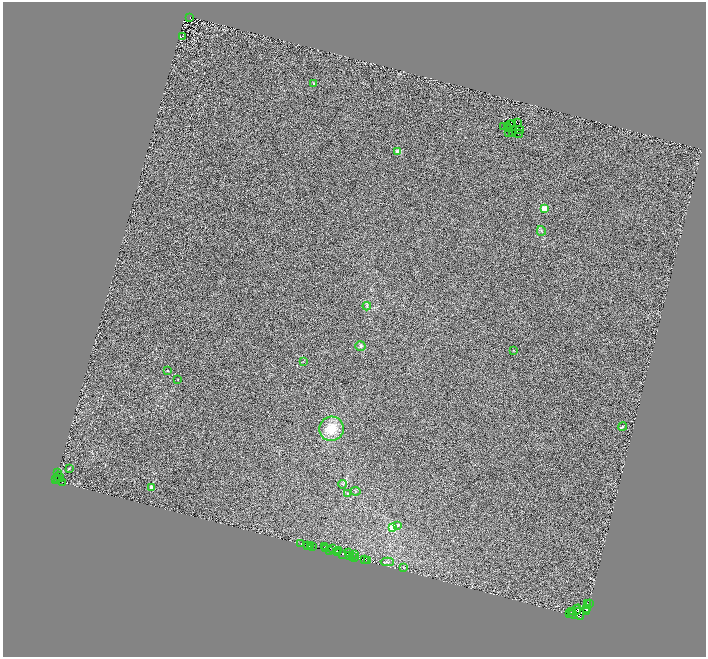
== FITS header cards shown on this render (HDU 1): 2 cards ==
NAXIS1  =                 1407
NAXIS2  =                 1309

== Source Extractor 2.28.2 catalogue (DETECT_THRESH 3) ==
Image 1407 x 1309 px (HDU 1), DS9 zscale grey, zoomed out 1/2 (1 PNG px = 2 x 2 image px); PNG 708 x 659 px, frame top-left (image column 2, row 1309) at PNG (3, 2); each listed source drawn as its Kron ellipse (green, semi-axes under 4 px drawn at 4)
Background 2.7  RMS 1.6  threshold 4.95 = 3 sigma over >= 5 px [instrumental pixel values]
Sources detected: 106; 41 cannot appear on this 1/2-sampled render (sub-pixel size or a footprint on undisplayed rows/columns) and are neither listed nor drawn; the other 65 listed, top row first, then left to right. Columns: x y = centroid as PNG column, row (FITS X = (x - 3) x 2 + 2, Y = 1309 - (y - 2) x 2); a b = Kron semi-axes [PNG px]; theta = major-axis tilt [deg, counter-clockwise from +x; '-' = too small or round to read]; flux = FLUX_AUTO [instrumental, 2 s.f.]
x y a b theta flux
190 17 2 1 - 4
182 36 2 1 - 85
314 84 3 3 - 280
517 123 2 1 - 260
513 124 2 1 - 91
511 125 2 1 - 42
504 126 2 1 - 110
507 127 2 1 - 97
508 129 2 1 - 110
519 130 4 2 - 280
509 133 2 1 - 140
512 134 2 1 - 160
519 134 4 2 - 240
398 152 2 2 - 6800
544 208 3 3 - 10000
541 231 5 3 - 470
367 306 4 3 - 440
360 346 5 5 - 720
513 350 2 2 - 300
303 362 3 2 - 110
167 370 2 2 - 320
178 380 3 2 - 130
622 427 4 3 - 360
332 429 12 12 - 7000
69 468 4 3 - 220
58 472 2 1 - 410
59 477 5 2 - 1900
58 479 3 1 - 1300
56 480 3 2 - 1900
62 482 2 1 - 360
342 484 4 2 - 250
151 487 2 2 - 3500
355 491 5 3 - 270
347 493 3 3 - 230
398 525 4 3 - 640
393 527 3 3 - 17000
301 544 2 1 - 280
307 545 2 1 - 1700
311 546 3 1 - 220
312 546 2 1 - 280
324 547 2 1 - 1100
325 549 2 1 - 2100
333 549 2 1 - 110
339 550 2 1 - 87
330 551 2 2 - 2900
348 552 2 1 - 150
338 553 3 2 - 4600
342 554 2 1 - 660
355 554 2 2 - 150
350 555 3 2 - 1000
353 557 3 1 - 530
355 557 4 1 - 4800
365 560 2 1 - 740
367 561 3 2 - 720
387 562 7 3 -1 380
403 567 4 2 - 180
587 603 2 1 - 490
589 604 2 1 - 2000
577 609 5 3 - 3100
587 609 2 1 - 2400
571 611 3 2 - 2600
587 612 3 2 - 12000
570 614 3 2 - 4900
573 614 4 3 - 6700
579 614 6 1 -67 3700
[41 sub-pixel or undisplayed-footprint detections neither listed nor drawn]